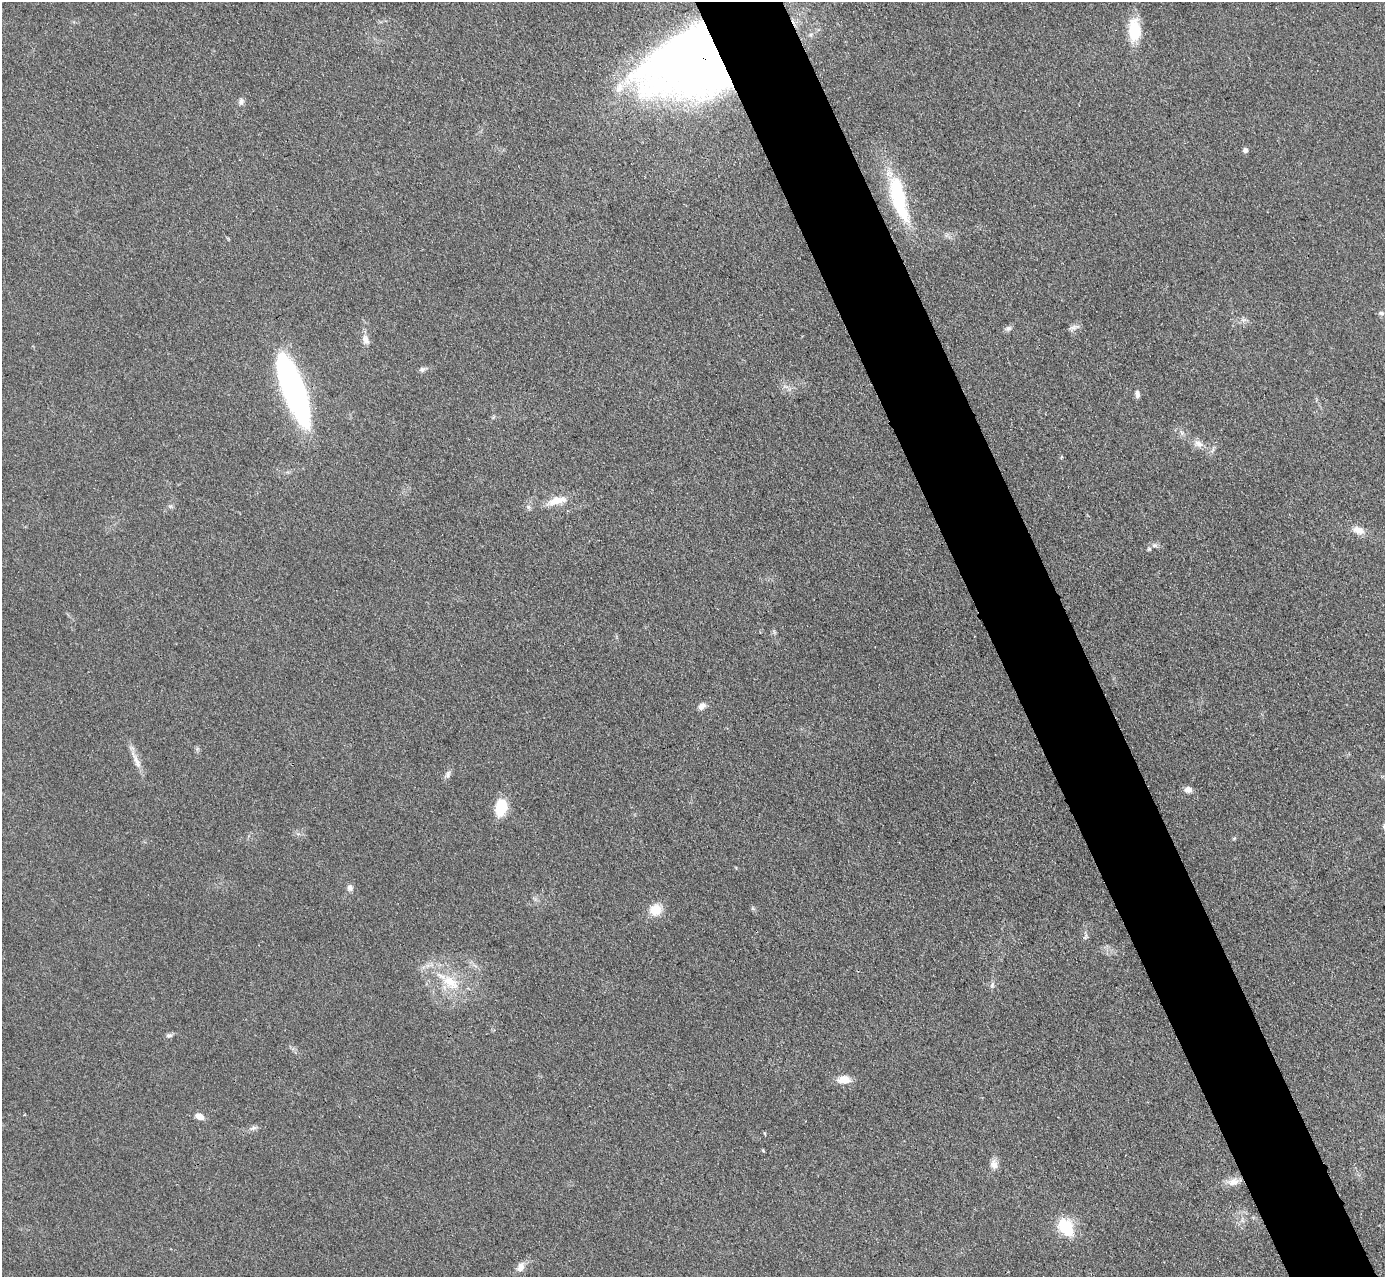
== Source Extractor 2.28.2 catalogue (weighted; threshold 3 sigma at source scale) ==
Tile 6 of 4 x 4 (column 2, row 2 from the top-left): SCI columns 1413-2795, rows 3010-4284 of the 5757 x 5774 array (HDU 1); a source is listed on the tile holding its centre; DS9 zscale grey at full resolution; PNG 1387 x 1279 px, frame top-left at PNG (2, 2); no overlay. Shown black and unused: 6% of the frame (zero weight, under 3 of 4 exposures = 3% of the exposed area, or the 3 px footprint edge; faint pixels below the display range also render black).
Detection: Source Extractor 2.28.2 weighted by HDU 2 'WHT'; one run over the whole footprint, this tile lists its part. Background 0.155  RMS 0.008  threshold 0.0359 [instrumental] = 3 sigma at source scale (4.5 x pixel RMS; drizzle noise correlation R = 1.50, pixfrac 1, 0.05/0.05 arcsec/px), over >= 5 px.
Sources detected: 36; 1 inside a brighter object's white glare — not listed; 1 inside a brighter listed object's ellipse — not listed separately; the other 34 listed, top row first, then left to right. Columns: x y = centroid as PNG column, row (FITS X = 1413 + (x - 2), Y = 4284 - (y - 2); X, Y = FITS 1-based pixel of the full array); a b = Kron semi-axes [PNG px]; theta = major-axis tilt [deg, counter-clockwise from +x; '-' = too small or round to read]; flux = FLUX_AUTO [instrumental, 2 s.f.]
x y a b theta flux
1134 30 26 13 -90 25
691 64 90 58 14 660
241 102 10 7 77 2.6
1245 150 6 6 - 2.3
898 197 50 18 -78 59
1381 313 8 5 -9 1.8
1074 327 9 7 17 3.1
1008 328 8 7 - 2.4
365 339 14 8 -61 5
422 369 7 6 - 2.1
293 389 64 17 -70 240
1137 394 9 6 -81 2.7
1198 444 14 8 -25 5.4
557 500 28 10 13 12
1358 530 14 9 -24 7.3
1154 545 8 6 7 2.6
702 706 8 6 41 5.2
137 762 24 7 -65 7.6
448 774 12 5 66 2.8
1188 790 8 7 - 4.6
501 807 18 12 79 22
1234 838 6 3 19 0.94
350 888 9 7 -69 3
655 910 13 12 - 13
450 982 26 15 -40 24
992 985 9 4 64 2
169 1035 9 5 0 2
844 1080 14 9 1 9.7
199 1117 10 6 -19 6.2
253 1128 7 5 44 2
994 1164 13 9 -69 4.9
1233 1182 15 10 16 7.3
1066 1227 21 14 -56 28
520 1267 13 8 70 5.3
Overlapping masked pixels (flux is a lower limit): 1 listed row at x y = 691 64